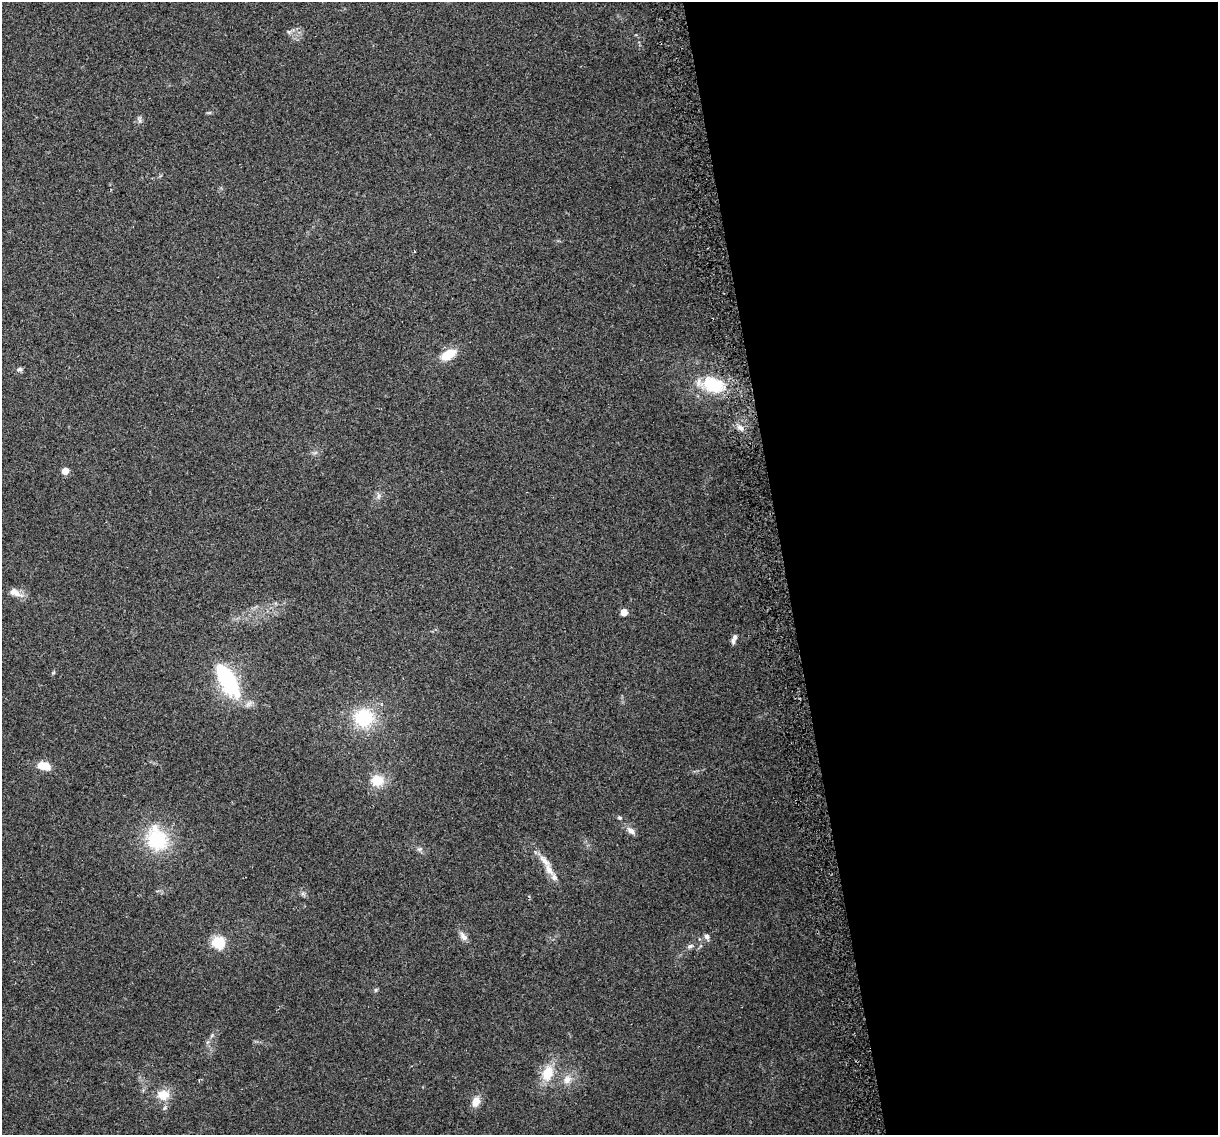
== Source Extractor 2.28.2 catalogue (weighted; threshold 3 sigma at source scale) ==
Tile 8 of 4 x 4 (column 4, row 2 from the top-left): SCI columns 3678-4893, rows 2343-3475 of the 4924 x 4639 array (HDU 1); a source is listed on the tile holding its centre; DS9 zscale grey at full resolution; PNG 1220 x 1137 px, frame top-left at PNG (2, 2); no overlay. Shown black and unused: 36% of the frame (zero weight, under 2 of 3 exposures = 2% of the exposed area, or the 3 px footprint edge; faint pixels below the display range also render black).
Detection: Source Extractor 2.28.2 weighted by HDU 2 'WHT'; one run over the whole footprint, this tile lists its part. Background 0.103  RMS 0.01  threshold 0.0454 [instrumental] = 3 sigma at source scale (4.5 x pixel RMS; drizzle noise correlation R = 1.50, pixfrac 1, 0.0396/0.0396 arcsec/px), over >= 5 px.
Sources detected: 32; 2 inside a brighter listed object's ellipse — not listed separately; the other 30 listed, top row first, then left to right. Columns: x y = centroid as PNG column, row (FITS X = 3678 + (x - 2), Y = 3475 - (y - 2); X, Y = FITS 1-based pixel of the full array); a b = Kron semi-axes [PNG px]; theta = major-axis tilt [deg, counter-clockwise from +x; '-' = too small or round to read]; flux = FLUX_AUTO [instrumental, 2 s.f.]
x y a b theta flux
140 120 7 4 -89 2.1
414 251 3 3 - 1
448 355 18 10 29 19
19 369 7 6 - 2.3
712 385 25 16 -14 46
740 428 9 7 -56 4.4
65 471 5 4 - 13
378 496 7 4 71 2.2
15 592 18 9 -28 8.3
624 612 5 5 - 13
735 637 10 7 63 3.8
228 681 38 15 -61 88
364 718 19 18 - 53
43 766 13 7 -13 17
377 780 16 14 5 17
620 818 6 4 -7 1.3
631 831 12 7 -38 4.9
157 839 26 21 -63 61
420 849 8 5 24 2.2
544 861 24 7 -48 9.6
463 936 13 7 -52 5.2
707 937 7 5 -68 4
218 942 17 16 - 19
690 946 8 6 28 2.9
376 990 6 4 89 1.4
212 1035 6 4 20 1.4
548 1073 19 13 74 22
567 1079 13 10 50 8.5
163 1095 17 13 2 14
476 1102 14 10 74 9